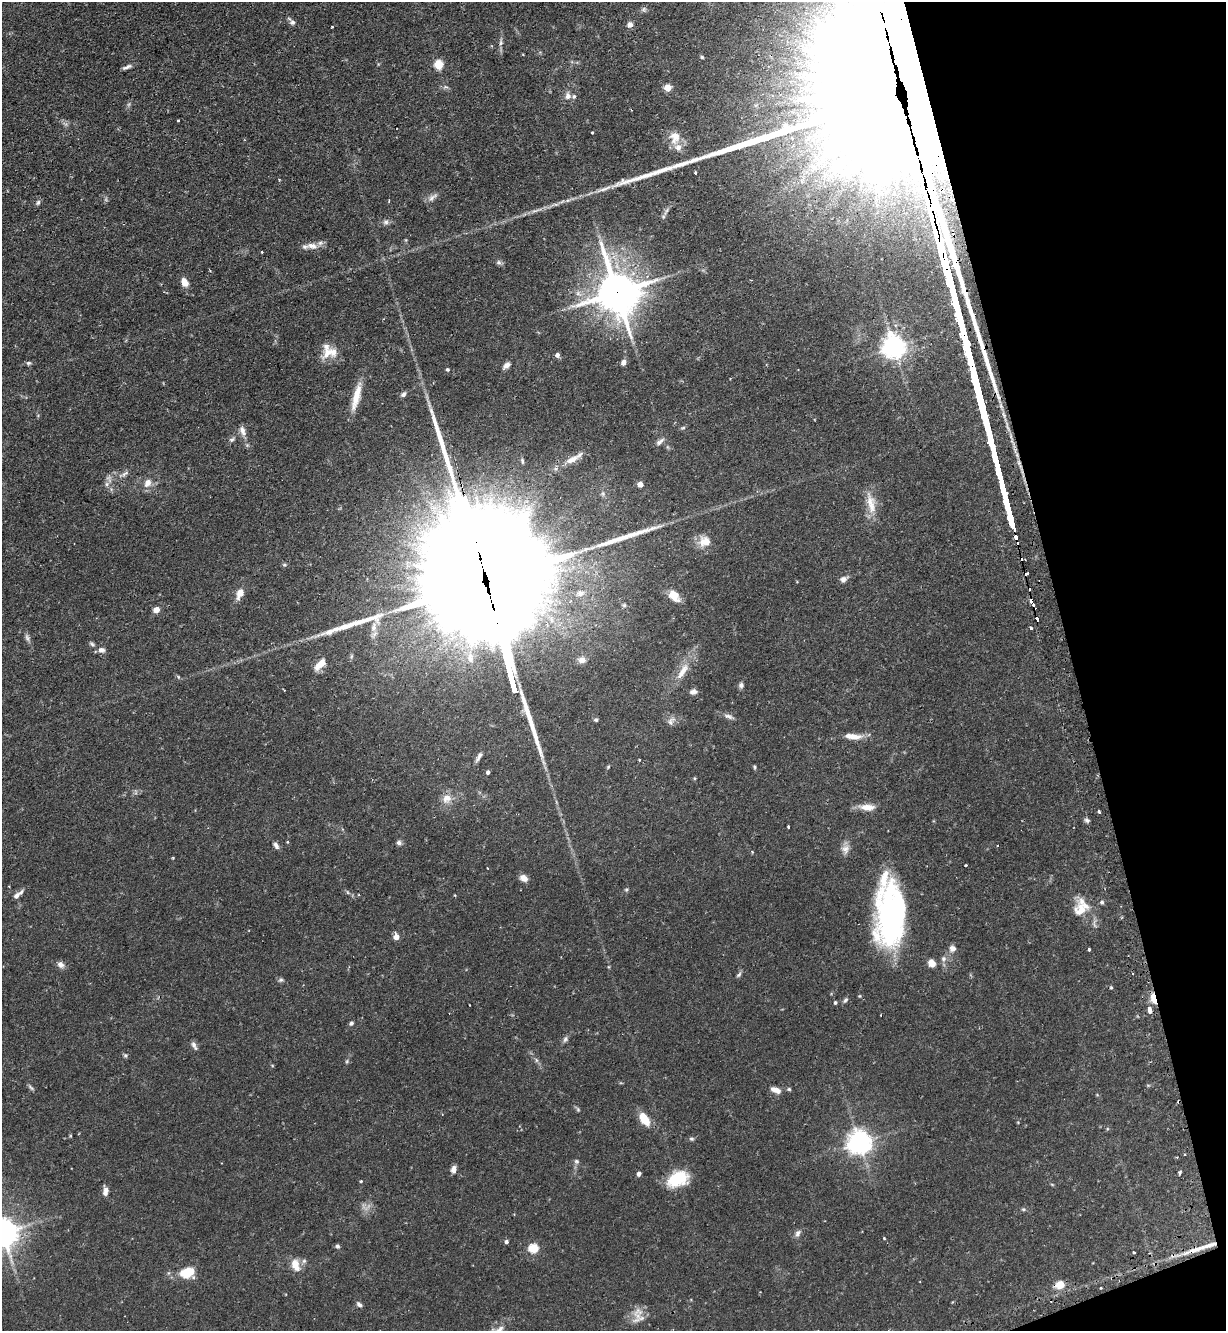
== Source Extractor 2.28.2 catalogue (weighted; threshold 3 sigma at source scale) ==
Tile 12 of 4 x 4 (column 4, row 3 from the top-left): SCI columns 3845-5068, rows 1366-2694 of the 5366 x 5390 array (HDU 1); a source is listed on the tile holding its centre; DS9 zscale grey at full resolution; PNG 1228 x 1333 px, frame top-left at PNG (2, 2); no overlay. Shown black and unused: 13% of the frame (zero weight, under 2 of 3 exposures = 4% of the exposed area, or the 3 px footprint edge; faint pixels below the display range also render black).
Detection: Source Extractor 2.28.2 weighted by HDU 2 'WHT'; one run over the whole footprint, this tile lists its part. Background 0.0647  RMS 0.0051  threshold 0.023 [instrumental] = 3 sigma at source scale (4.5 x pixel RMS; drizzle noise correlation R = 1.50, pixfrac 1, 0.05/0.05 arcsec/px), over >= 5 px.
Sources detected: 190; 3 too faint to see at this stretch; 3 inside a brighter object's white glare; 9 cosmic-ray / hot-pixel residue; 3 long thin detections or spike segments (spike, bleed or trail) — not listed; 9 inside a brighter listed object's ellipse — not listed separately; the other 163 listed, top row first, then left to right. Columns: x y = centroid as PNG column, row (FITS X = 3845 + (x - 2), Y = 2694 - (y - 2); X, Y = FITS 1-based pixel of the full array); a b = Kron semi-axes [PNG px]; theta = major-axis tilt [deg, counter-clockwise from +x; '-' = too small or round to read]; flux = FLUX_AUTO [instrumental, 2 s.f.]
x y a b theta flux
644 9 8 6 -40 1.2
292 22 9 7 -39 1.6
630 25 8 7 - 2
332 27 3 2 - 0.49
501 42 11 5 86 1.7
702 57 5 4 - 0.68
439 65 5 5 - 21
127 67 12 4 21 1.7
445 87 8 4 -1 1
668 88 5 5 - 12
568 96 9 8 - 2.6
911 100 109 85 -69 38000
178 120 3 3 - 0.73
592 132 3 3 - 0.62
675 137 18 14 88 7.9
695 172 4 3 - 1.1
604 189 26 5 18 4.4
432 197 16 7 41 2.3
38 203 8 5 51 1.1
536 210 20 4 18 3.2
666 211 17 3 63 1.6
386 222 8 7 - 1.6
312 246 17 8 -11 4.3
262 252 3 3 - 0.67
499 262 8 6 -24 1.3
184 282 10 7 -64 4.3
617 292 15 13 -67 1600
894 347 8 7 - 440
327 353 21 9 44 6.1
557 355 5 5 - 1.9
624 362 6 5 - 2.5
29 363 7 5 15 1
506 365 9 6 35 2.3
447 370 4 4 - 0.74
730 379 2 2 - 0.39
403 394 8 6 46 1.6
356 397 37 8 75 10
1004 415 9 4 -55 1.4
683 428 7 4 19 0.72
242 431 14 7 -68 3
232 440 7 6 - 1.2
660 441 13 5 39 1.9
992 445 13 4 -78 1200
572 459 19 7 30 5.2
996 462 14 4 -77 1000
124 474 17 6 29 2.6
148 483 10 8 54 4
107 484 7 5 48 1.3
640 484 4 4 - 5.2
1004 493 18 4 -76 1100
603 494 8 7 - 1.6
870 501 27 12 -87 8.3
1016 537 5 3 - 15
704 541 16 15 - 6.7
284 565 6 5 - 0.82
844 579 10 7 29 2.3
488 587 152 26 -75 54000
240 593 11 6 69 5.8
580 593 12 9 9 3.3
674 596 16 10 -45 6.7
624 605 7 5 -1 0.91
1033 605 6 3 -67 7.2
156 610 5 4 - 8
1037 619 5 3 - 7.3
374 627 16 8 83 4.4
1031 628 4 3 - 0.84
330 632 13 7 28 2.7
27 638 12 5 -74 1.5
92 644 8 5 -33 1
101 650 8 6 -2 2.2
351 656 6 4 88 0.78
470 658 14 10 -85 5.1
582 660 11 8 -3 3.3
320 664 15 7 46 5.7
682 671 29 9 58 8.4
178 677 5 3 - 0.5
741 685 7 6 - 1.5
284 690 3 2 - 0.34
693 692 9 6 0 2
729 716 16 6 -18 2.1
596 720 6 5 - 0.87
671 721 15 8 46 2.7
853 736 23 7 -4 6
479 757 13 5 61 1.8
639 760 3 3 - 0.66
608 767 5 4 - 0.57
754 767 5 4 - 0.71
488 772 4 4 - 1.2
694 778 5 3 - 0.49
447 798 14 13 - 5.1
867 807 21 8 -4 5.7
1099 812 3 3 - 1.2
1087 820 7 5 -20 1.1
788 827 3 3 - 1.3
287 842 4 4 - 0.44
399 843 8 6 -3 1.4
276 845 9 6 -59 1.7
845 849 13 10 75 3.4
752 852 4 3 - 0.39
173 858 4 3 - 0.39
965 865 3 2 - 0.71
524 878 9 7 -31 3.3
626 890 6 5 - 0.71
347 892 6 4 -70 0.63
18 895 14 5 40 2.6
359 895 3 3 - 0.52
1102 902 6 5 - 0.98
1080 910 27 18 89 9.8
890 917 60 27 86 110
396 937 5 5 - 5.2
952 948 10 9 - 2.5
1089 950 3 3 - 0.92
944 959 7 7 - 1.5
932 963 9 7 -55 3.6
61 965 10 7 -35 2.4
1132 973 3 2 - 0.46
739 974 9 5 52 1.1
281 980 8 5 26 0.94
1111 987 5 4 - 0.63
860 996 5 3 - 0.48
1153 998 11 5 -75 11
845 1000 9 5 46 1.1
835 1003 4 4 - 0.78
1149 1010 5 3 - 13
351 1023 6 5 - 1.2
565 1039 8 6 63 1.4
194 1046 12 5 -62 1.7
125 1055 5 5 - 0.81
536 1060 7 4 -71 0.9
347 1061 5 5 - 0.69
31 1087 11 4 -45 1
789 1089 6 5 - 0.73
775 1090 12 6 -21 3.6
578 1109 7 5 -69 0.77
645 1119 12 7 -55 13
1018 1122 4 3 - 0.41
70 1136 5 3 - 0.47
691 1139 6 5 - 0.84
860 1142 8 8 - 450
576 1161 7 6 - 1.2
454 1169 8 6 77 2.8
1180 1173 4 4 - 0.99
639 1174 4 4 - 2.3
678 1179 23 15 24 19
361 1181 4 3 - 0.55
1052 1184 6 3 -20 0.45
105 1191 11 6 85 2.9
1023 1209 6 5 - 0.81
3 1233 9 9 - 860
798 1233 10 7 57 1.9
884 1238 4 3 - 0.43
506 1242 5 4 - 1.2
337 1246 6 5 - 1.1
534 1248 5 5 - 30
1193 1250 36 6 18 7.2
1134 1252 4 2 - 0.42
295 1265 18 10 -68 6.3
187 1272 11 8 14 19
1060 1285 7 6 - 9
1101 1288 3 2 - 0.59
359 1305 8 5 -44 1.5
638 1316 25 12 89 6
499 1329 31 6 42 4.7
Overlapping masked pixels (flux is a lower limit): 8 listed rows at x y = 911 100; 617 292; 1016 537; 488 587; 1033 605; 1037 619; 1153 998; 1193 1250
Isophote crosses this tile's border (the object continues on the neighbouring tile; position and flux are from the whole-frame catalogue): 3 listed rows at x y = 911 100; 3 1233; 499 1329